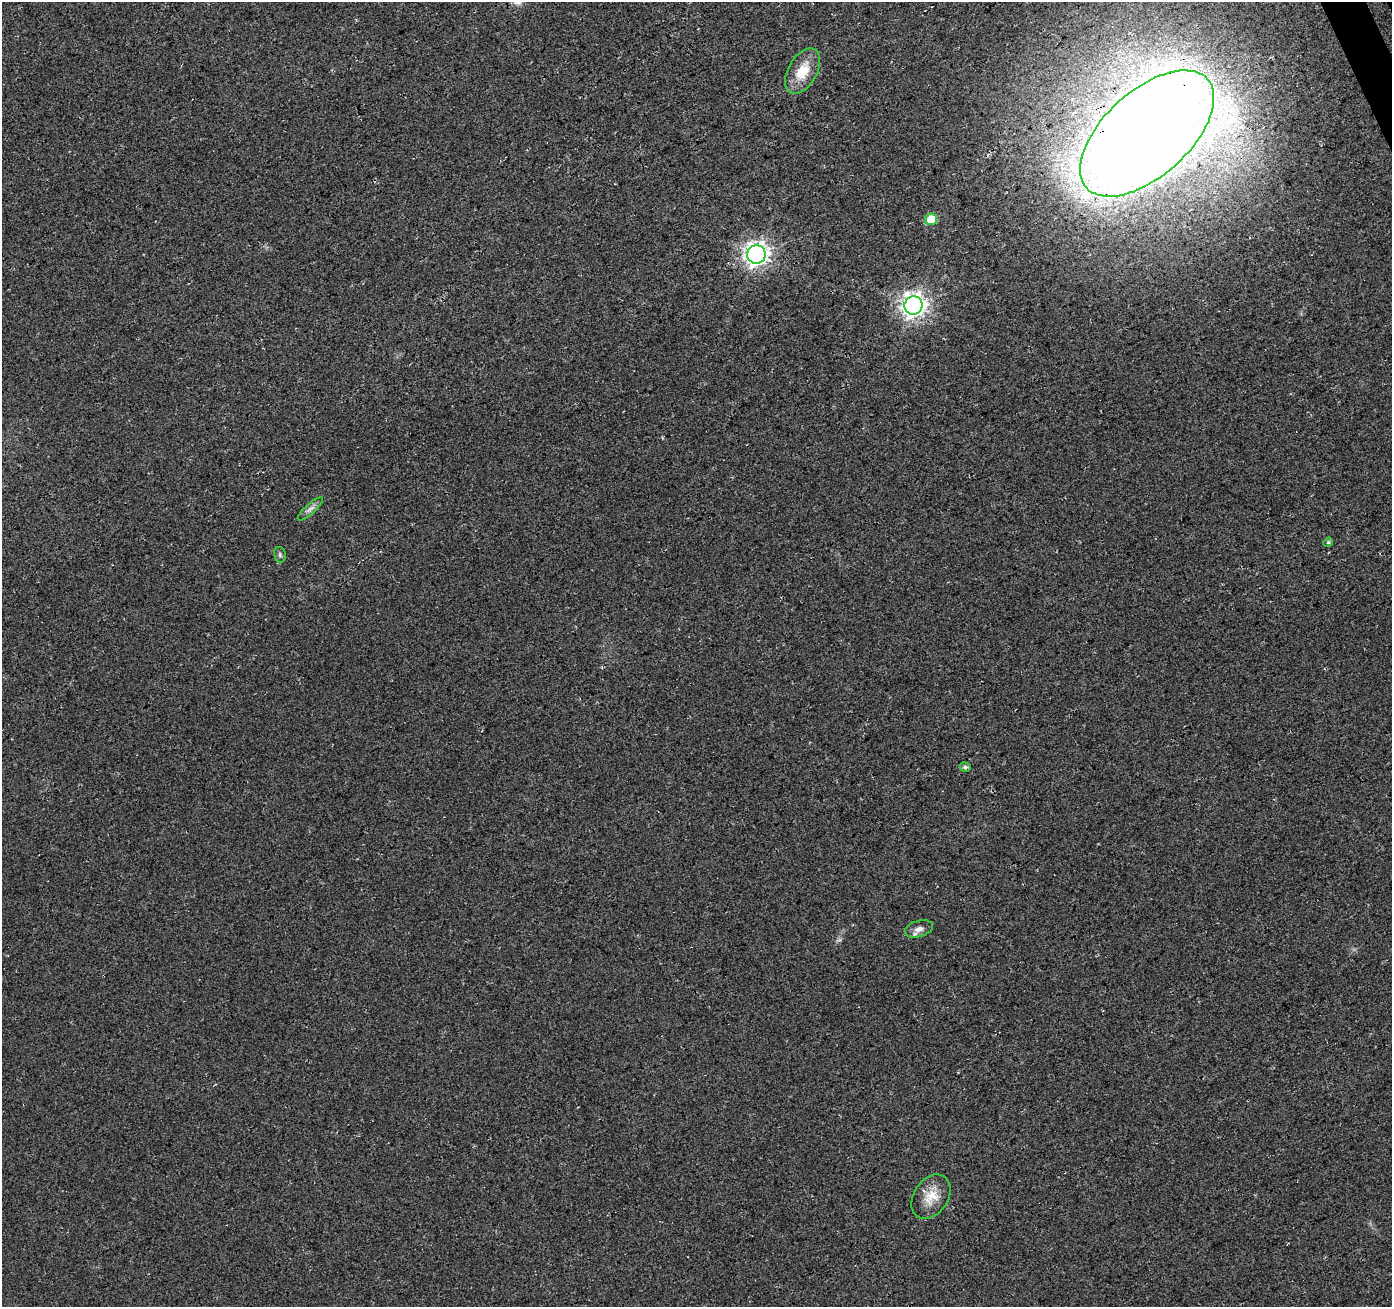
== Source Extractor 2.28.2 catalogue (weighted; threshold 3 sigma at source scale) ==
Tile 10 of 4 x 4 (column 2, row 3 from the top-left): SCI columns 1449-2838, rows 1468-2772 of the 5669 x 5493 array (HDU 1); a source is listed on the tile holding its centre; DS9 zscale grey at full resolution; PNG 1394 x 1309 px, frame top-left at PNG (2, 2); each listed source drawn as its Kron ellipse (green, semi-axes under 4 px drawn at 4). Shown black and unused: <1% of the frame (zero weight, under 3 of 4 exposures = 5% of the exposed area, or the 3 px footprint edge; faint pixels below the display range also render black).
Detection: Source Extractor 2.28.2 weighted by HDU 2 'WHT'; one run over the whole footprint, this tile lists its part. Background 0.0459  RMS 0.0082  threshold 0.037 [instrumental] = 3 sigma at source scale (4.5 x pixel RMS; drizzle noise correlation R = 1.50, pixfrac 1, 0.0396/0.0396 arcsec/px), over >= 5 px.
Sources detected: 11; all 11 listed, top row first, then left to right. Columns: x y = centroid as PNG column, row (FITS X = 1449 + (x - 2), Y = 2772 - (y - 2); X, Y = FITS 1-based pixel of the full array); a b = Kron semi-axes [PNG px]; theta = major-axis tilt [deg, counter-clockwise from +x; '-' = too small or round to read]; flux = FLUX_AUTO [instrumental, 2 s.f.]
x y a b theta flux
803 71 25 14 60 20
1147 133 81 42 42 2600
931 219 6 6 - 22
756 254 9 9 - 520
913 305 9 9 - 570
310 509 16 5 42 3.8
1328 542 5 4 - 1.1
280 555 8 5 -76 1.8
965 767 5 4 - 2.1
919 929 14 8 15 5.1
931 1197 24 17 57 16
Overlapping masked pixels (flux is a lower limit): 1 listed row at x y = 1147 133